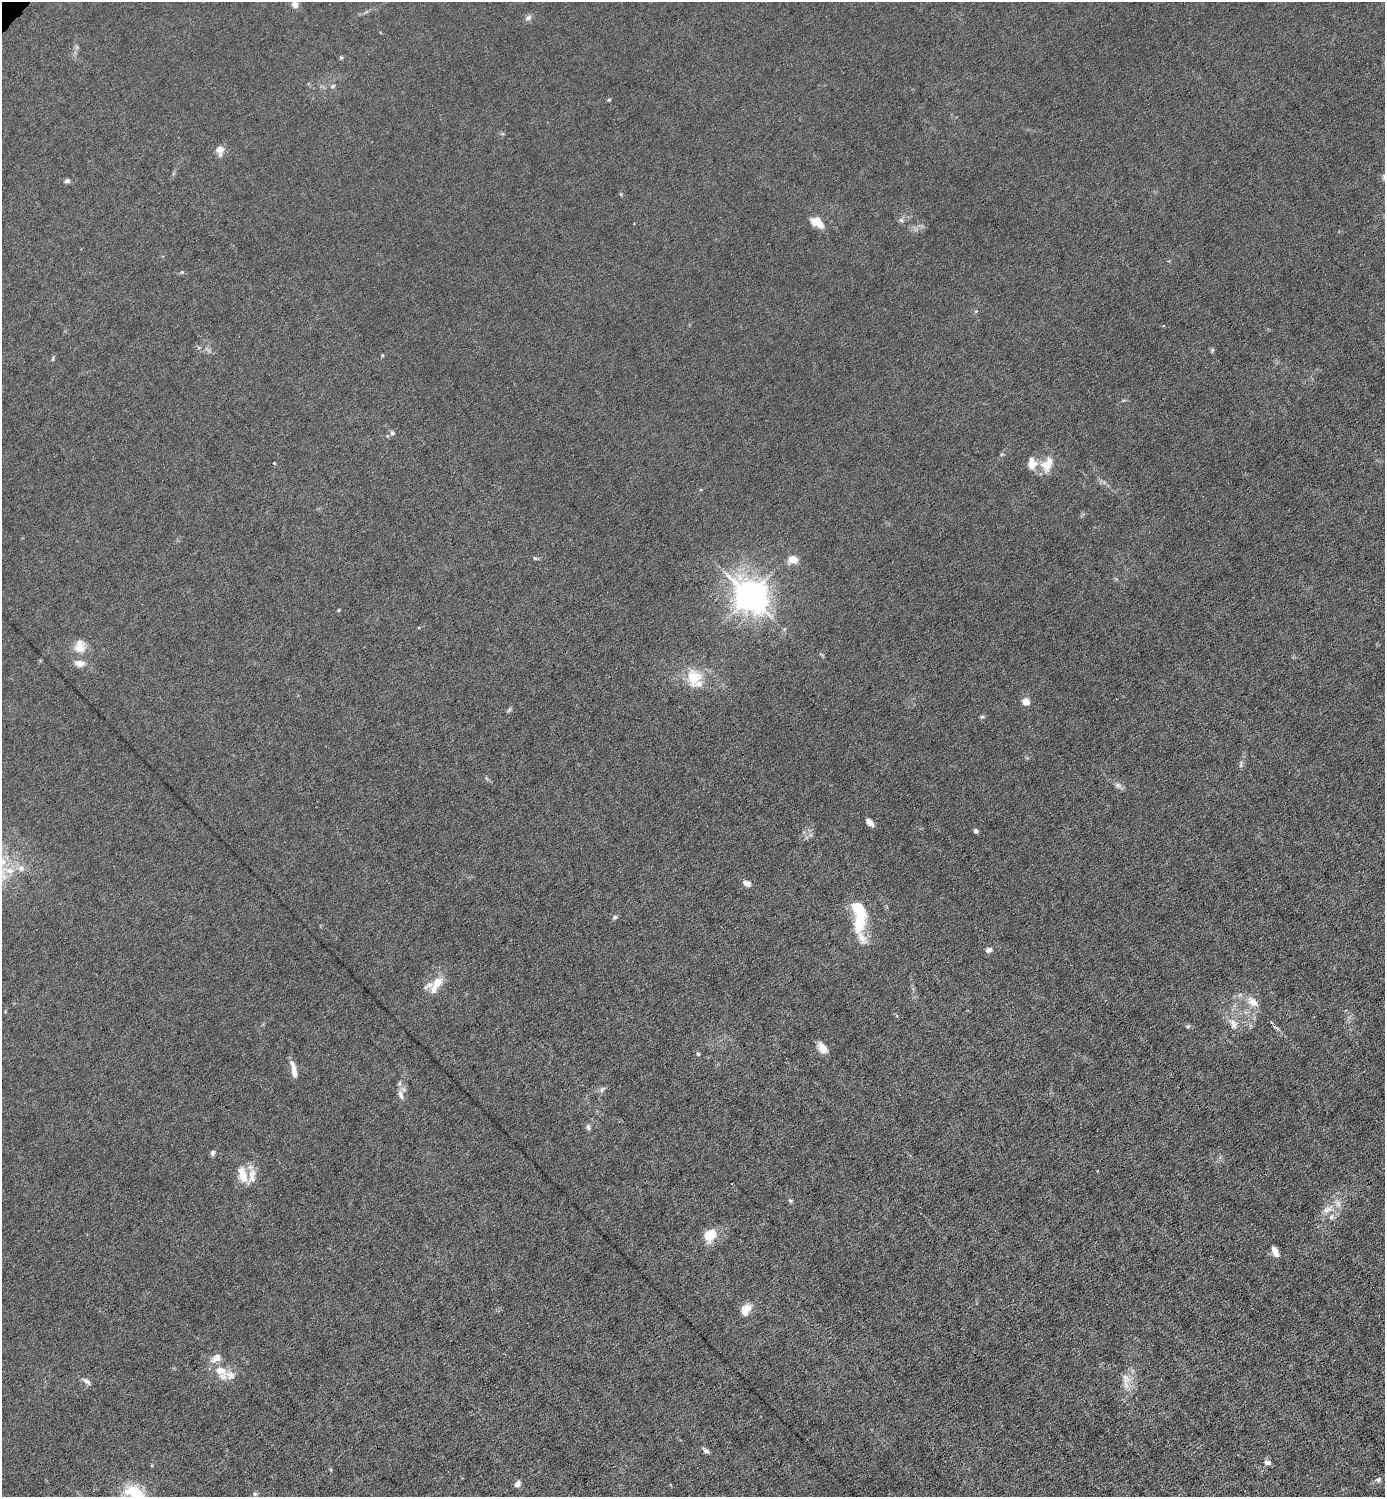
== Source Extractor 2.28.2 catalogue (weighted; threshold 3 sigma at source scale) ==
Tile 6 of 4 x 4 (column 2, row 2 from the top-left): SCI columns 1536-2918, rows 2991-4485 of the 5980 x 5980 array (HDU 1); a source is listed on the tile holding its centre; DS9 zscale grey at full resolution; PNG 1387 x 1499 px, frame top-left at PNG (2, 2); no overlay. Shown black and unused: <1% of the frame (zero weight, under 6 of 12 exposures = <1% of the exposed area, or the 3 px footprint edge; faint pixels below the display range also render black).
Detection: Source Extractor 2.28.2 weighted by HDU 2 'WHT'; one run over the whole footprint, this tile lists its part. Background 0.0145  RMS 0.0031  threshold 0.0127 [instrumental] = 3 sigma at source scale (4.09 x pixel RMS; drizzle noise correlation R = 1.36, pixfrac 0.8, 0.05/0.05 arcsec/px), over >= 5 px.
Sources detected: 78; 1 inside a brighter object's white glare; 1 cosmic-ray / hot-pixel residue — not listed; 11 inside a brighter listed object's ellipse — not listed separately; the other 65 listed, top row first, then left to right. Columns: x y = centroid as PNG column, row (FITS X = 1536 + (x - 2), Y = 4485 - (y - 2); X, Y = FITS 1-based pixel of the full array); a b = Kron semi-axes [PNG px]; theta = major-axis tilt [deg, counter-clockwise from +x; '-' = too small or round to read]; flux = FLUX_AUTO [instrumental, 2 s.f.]
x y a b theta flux
295 5 8 7 - 1.6
528 18 9 7 45 0.94
341 57 6 4 19 0.34
333 86 7 5 18 0.61
609 99 6 3 20 0.31
220 149 9 9 - 2.3
67 181 5 5 - 1
901 220 7 5 -46 0.68
817 222 12 7 -35 6.6
182 272 5 4 - 0.34
1212 350 6 4 72 0.39
382 355 5 3 - 0.24
53 359 7 3 82 0.41
392 433 7 6 - 0.69
274 463 3 2 - 0.21
1032 463 13 9 -90 3.8
1047 464 21 14 62 5.1
535 558 6 4 -44 0.42
792 560 12 9 7 3
749 595 12 10 -41 390
338 610 4 4 - 0.3
80 648 14 13 - 3.8
80 663 14 9 -8 2.2
693 677 20 17 -89 8.2
1026 702 7 6 - 2.9
509 709 8 5 62 0.53
982 717 7 4 2 0.4
1241 764 11 3 81 0.64
1118 785 9 6 -15 1
869 822 10 6 -43 1.6
976 831 4 4 - 0.93
21 868 9 8 - 1.5
10 871 12 9 -5 2.9
747 883 10 7 -24 1.4
615 917 6 5 - 0.66
860 920 28 16 83 9.7
989 950 8 7 - 1
437 985 21 9 49 3.8
1253 1002 16 10 -36 3.3
1272 1022 3 3 - 2.7
1233 1024 17 10 -70 2.8
1188 1026 7 5 -5 0.51
822 1048 14 8 -54 2.7
698 1054 5 4 - 0.47
294 1070 19 6 -78 3
602 1089 10 5 52 0.79
401 1095 15 7 -72 1.7
588 1127 8 6 -69 0.75
213 1153 6 5 - 0.88
242 1175 21 10 -74 4.9
790 1201 6 5 - 0.53
1327 1209 19 9 27 3.1
710 1234 13 10 68 7.1
1275 1251 10 5 -67 2.6
746 1309 14 10 30 3
216 1358 16 9 36 2.6
221 1371 20 11 -21 4.5
1126 1380 27 10 -88 3.9
86 1381 12 6 -35 1.2
706 1451 10 5 -40 0.9
1267 1462 8 6 -14 1.5
1378 1480 7 6 - 0.74
517 1484 9 6 47 1.2
134 1492 27 15 -25 9.5
255 1494 6 5 - 0.58
Isophote crosses this tile's border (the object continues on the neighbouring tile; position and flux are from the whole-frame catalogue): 1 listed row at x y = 134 1492